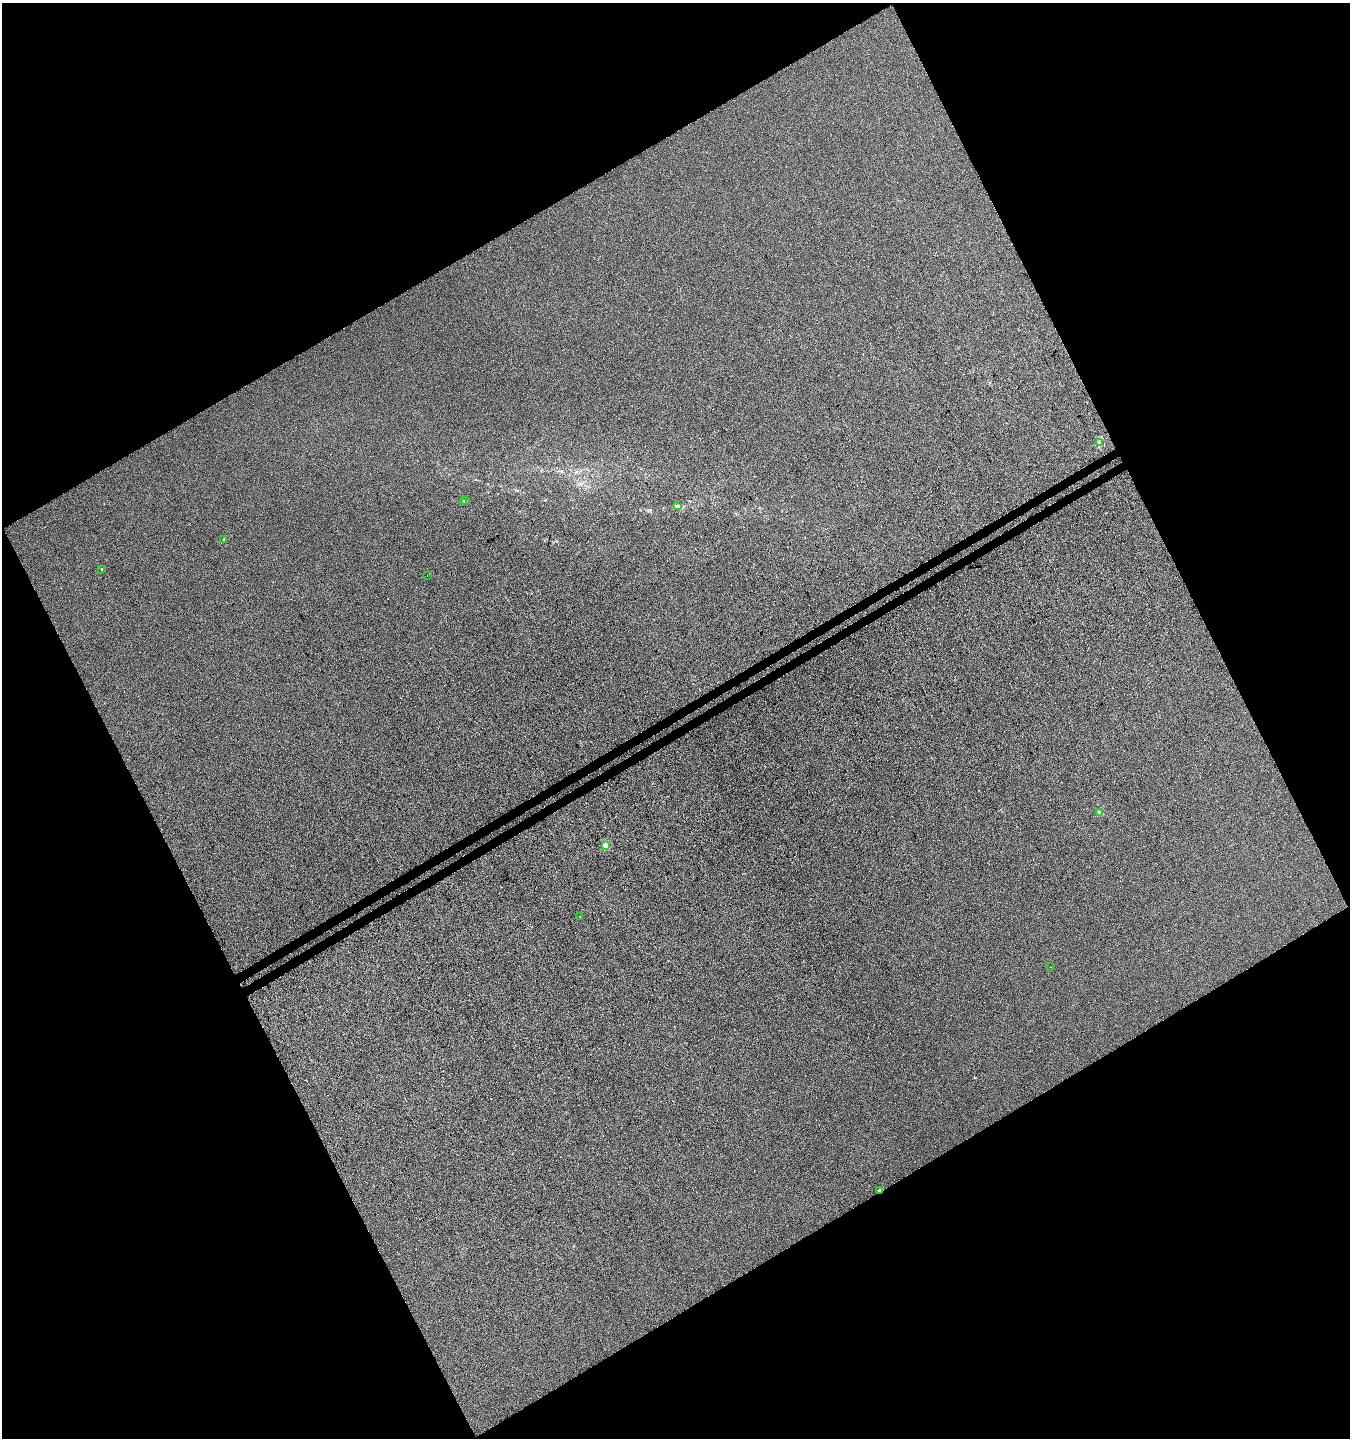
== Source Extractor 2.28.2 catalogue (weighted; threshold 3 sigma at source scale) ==
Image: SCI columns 134-5522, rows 56-5798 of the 5715 x 5850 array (HDU 1 of 3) = the unmasked area's bounding box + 8 px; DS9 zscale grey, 4 x 4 block average (1 PNG px = mean of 4 x 4 image px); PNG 1352 x 1440 px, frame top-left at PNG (2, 3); each listed source drawn as its Kron ellipse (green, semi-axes under 4 px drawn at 4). Shown black and unused: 47% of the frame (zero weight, under 3 of 4 exposures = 5% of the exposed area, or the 3 px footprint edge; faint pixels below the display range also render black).
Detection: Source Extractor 2.28.2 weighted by HDU 2 'WHT'. Background -8.61e-04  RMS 0.0047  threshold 0.0211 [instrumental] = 3 sigma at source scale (4.5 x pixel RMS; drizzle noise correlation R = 1.50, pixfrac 1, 0.0396/0.0396 arcsec/px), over >= 5 px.
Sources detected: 12; all 12 listed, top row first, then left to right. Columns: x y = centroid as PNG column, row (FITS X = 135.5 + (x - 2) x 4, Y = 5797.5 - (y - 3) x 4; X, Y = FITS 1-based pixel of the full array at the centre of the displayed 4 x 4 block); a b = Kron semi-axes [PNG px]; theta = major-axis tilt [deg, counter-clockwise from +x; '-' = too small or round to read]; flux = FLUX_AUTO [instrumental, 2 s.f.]
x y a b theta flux
1099 443 3 2 - 1.7
465 500 2 2 - 0.71
463 501 2 2 - 0.75
677 506 3 2 - 2.8
224 540 3 2 - 2.4
102 569 2 2 - 4.3
427 575 2 2 - 0.59
1100 813 2 2 - 30
606 845 2 2 - 53
580 917 2 2 - 0.47
1050 967 2 2 - 3.9
879 1190 3 2 - 2.9
Overlapping masked pixels (flux is a lower limit): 1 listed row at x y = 879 1190
Diffuse or blended objects may show on this block-average render without a row.